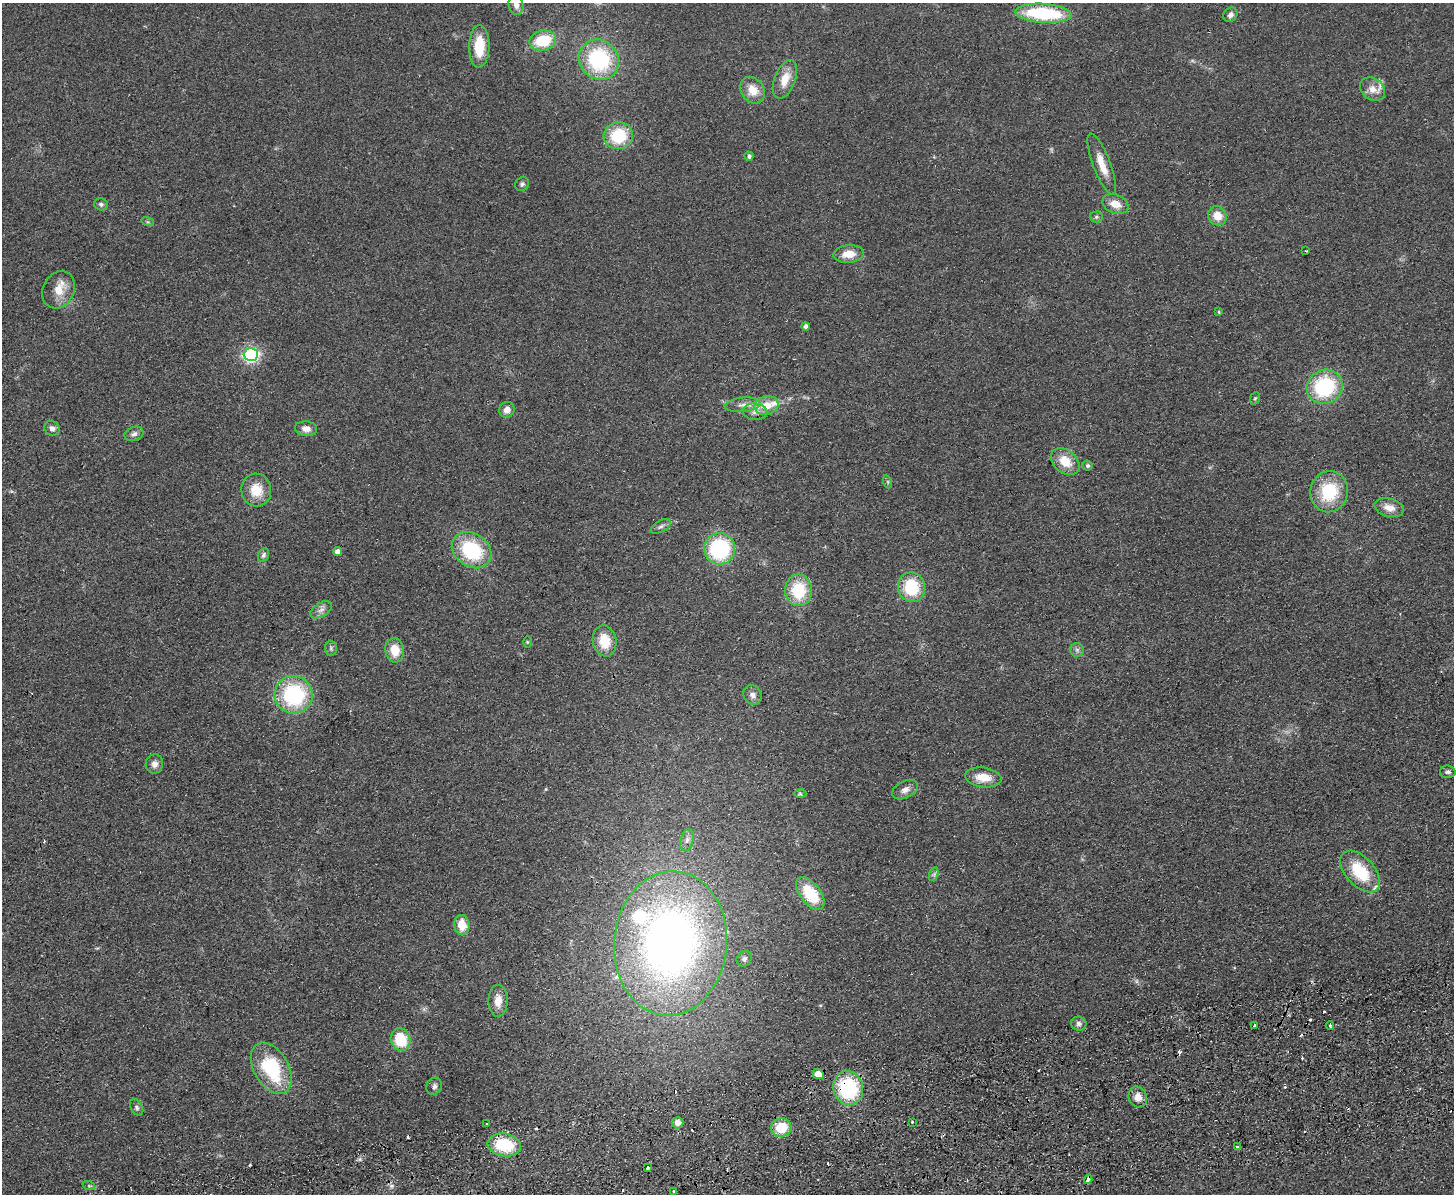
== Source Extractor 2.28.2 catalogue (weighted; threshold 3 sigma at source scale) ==
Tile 5 of 3 x 4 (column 2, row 2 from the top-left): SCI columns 1711-3162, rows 2439-3630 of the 4762 x 4877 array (HDU 1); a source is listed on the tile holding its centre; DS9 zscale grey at full resolution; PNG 1456 x 1196 px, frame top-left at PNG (2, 3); each listed source drawn as its Kron ellipse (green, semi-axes under 4 px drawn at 4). Shown black and unused: <1% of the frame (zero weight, under 2 of 3 exposures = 3% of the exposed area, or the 3 px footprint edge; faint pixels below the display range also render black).
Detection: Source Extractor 2.28.2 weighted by HDU 2 'WHT'; one run over the whole footprint, this tile lists its part. Background 0.084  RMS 0.0092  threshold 0.0414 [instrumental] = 3 sigma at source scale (4.5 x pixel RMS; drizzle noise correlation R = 1.50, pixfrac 1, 0.05/0.05 arcsec/px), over >= 5 px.
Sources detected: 104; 1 too faint to see at this stretch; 13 cosmic-ray / hot-pixel residue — neither listed nor drawn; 3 inside a brighter listed object's ellipse — not listed separately; the other 87 listed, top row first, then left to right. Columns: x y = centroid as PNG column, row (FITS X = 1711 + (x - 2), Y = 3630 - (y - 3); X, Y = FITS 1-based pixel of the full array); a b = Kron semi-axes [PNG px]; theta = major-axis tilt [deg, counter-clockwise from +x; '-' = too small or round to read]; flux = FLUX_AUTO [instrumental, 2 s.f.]
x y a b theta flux
516 5 10 7 -77 4.8
1043 13 28 9 -4 72
1230 15 8 6 50 3.7
543 41 13 10 12 34
479 46 21 10 89 26
599 60 21 19 -48 81
785 79 20 10 69 15
1372 89 13 10 -36 8.6
753 90 14 11 -55 14
618 136 14 13 - 39
749 156 4 4 - 1.8
1102 164 33 8 -69 15
522 184 7 6 - 2.2
101 204 7 6 - 2.3
1115 204 13 9 -21 11
1217 216 10 9 - 12
1096 217 6 5 - 1.7
148 222 6 4 -17 1.5
1306 251 3 2 - 0.76
849 254 15 9 5 13
59 290 19 15 62 15
1219 312 3 3 - 0.85
805 326 4 4 - 2.7
251 354 7 6 - 210
1325 387 18 16 28 74
1255 398 6 5 - 1.2
743 405 18 7 5 7
766 406 12 9 15 15
507 410 8 7 - 5.9
755 412 12 8 -4 5.7
52 428 8 7 - 4.2
306 429 11 7 -9 6.2
134 434 10 7 22 3.5
1065 461 16 11 -38 18
1087 466 5 5 - 2.1
888 482 6 4 -71 1.3
256 490 16 15 - 19
1329 492 21 18 75 44
1389 508 15 9 -16 9
661 526 11 5 29 3
719 549 16 15 - 87
472 550 21 16 -35 61
337 552 4 4 - 5.5
263 555 7 5 66 2.3
911 587 15 13 -74 41
799 590 16 13 -85 39
321 610 12 7 31 4.6
604 641 15 11 -80 21
527 642 6 4 -90 1.1
331 648 7 6 - 2
395 650 12 9 -81 16
1077 650 7 7 - 2.6
294 695 19 19 - 89
753 695 10 8 -57 4.7
154 764 10 8 73 5
1448 772 8 6 -3 2.3
983 777 18 10 -8 15
905 790 14 8 27 5.7
800 794 6 4 -2 1.4
687 840 11 6 75 4.1
1360 871 25 14 -48 41
934 874 7 4 72 1.8
810 893 19 10 -52 40
462 925 10 8 -83 16
670 943 72 56 85 540
744 959 8 7 - 2.5
498 1001 16 9 90 11
1079 1024 8 7 - 3.1
1255 1025 3 3 - 9.8
1330 1026 4 3 - 4.5
400 1040 11 9 -70 32
271 1068 28 17 -60 62
818 1074 6 5 - 8
434 1086 9 7 61 3
848 1088 17 15 -76 76
1138 1097 11 9 -66 7.5
137 1107 9 5 -60 2.3
912 1122 3 3 - 1.1
487 1123 3 2 - 0.88
678 1123 6 5 - 6
781 1127 10 9 - 26
504 1145 17 11 -8 44
1237 1146 3 3 - 1.7
647 1168 3 3 - 3.7
1088 1179 4 3 - 5.3
89 1186 6 4 -18 1.2
673 1191 3 2 - 0.96
Overlapping masked pixels (flux is a lower limit): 2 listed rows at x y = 848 1088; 1088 1179
Isophote crosses this tile's border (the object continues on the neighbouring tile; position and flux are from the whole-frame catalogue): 1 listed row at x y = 516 5